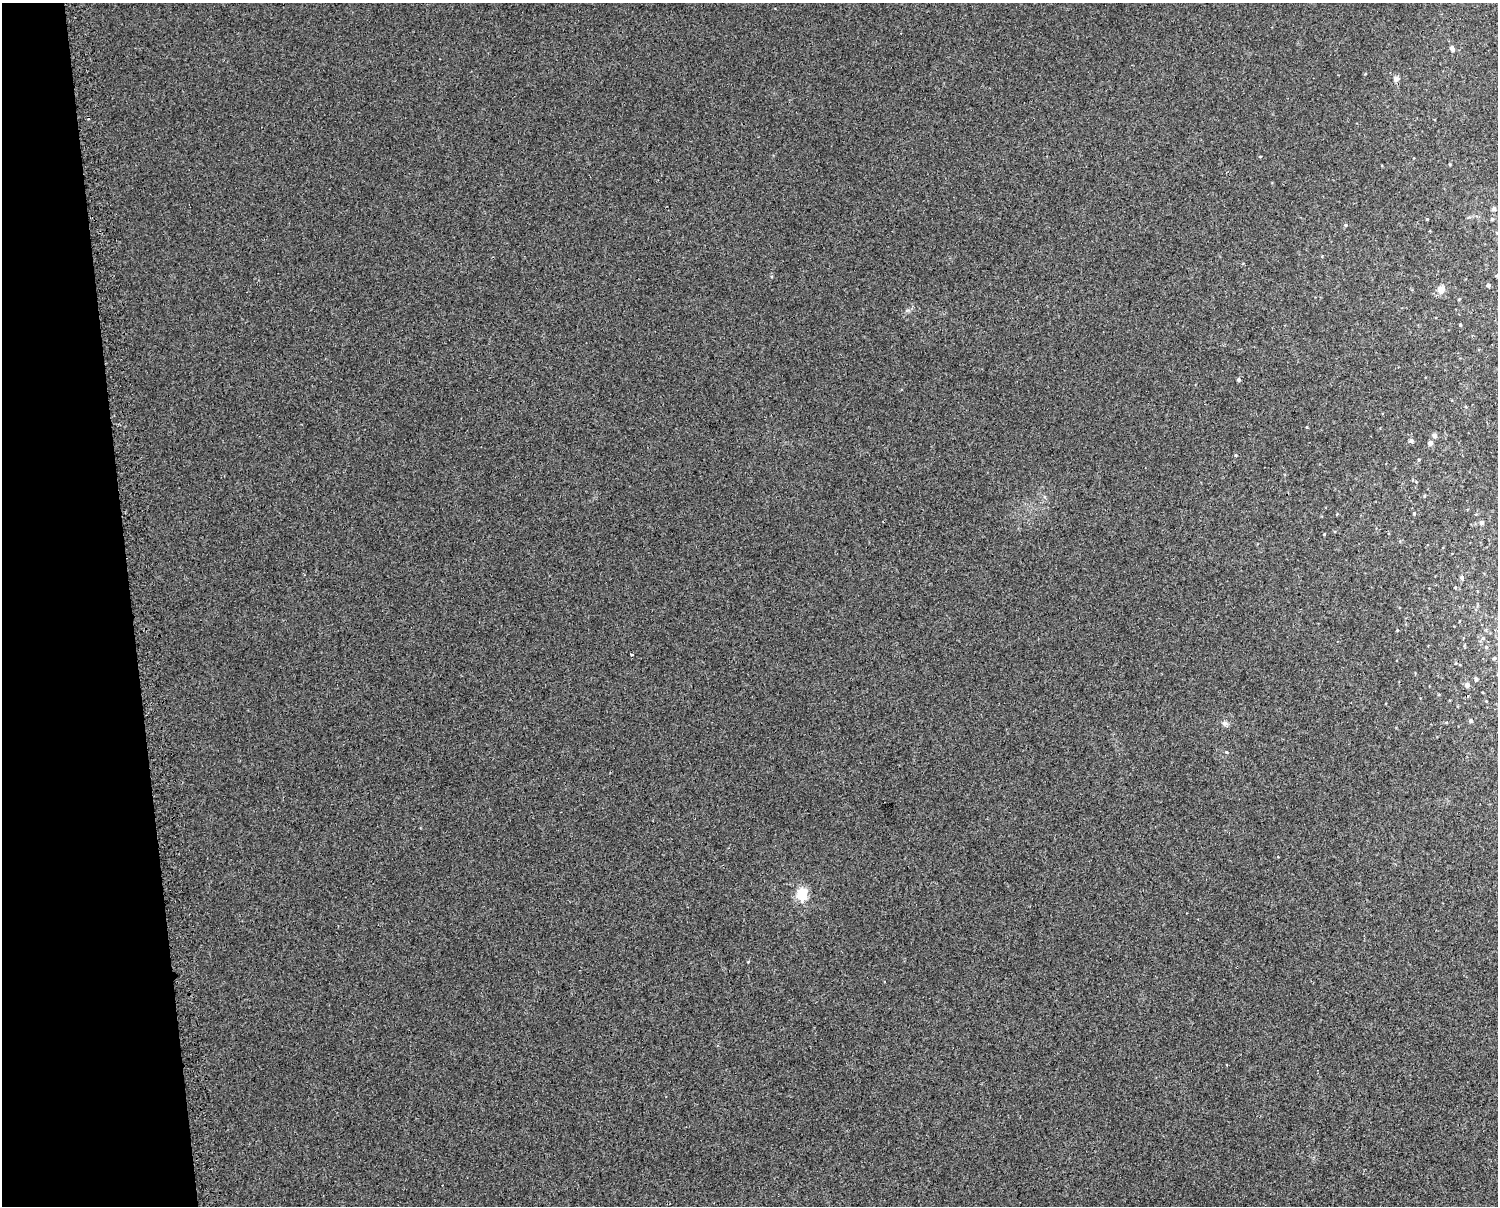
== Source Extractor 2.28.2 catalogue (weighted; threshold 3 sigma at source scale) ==
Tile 4 of 3 x 4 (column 1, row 2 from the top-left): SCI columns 56-1551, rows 2445-3648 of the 4643 x 4891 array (HDU 1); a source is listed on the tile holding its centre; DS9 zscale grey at full resolution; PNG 1500 x 1208 px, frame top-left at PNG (2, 3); no overlay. Shown black and unused: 9% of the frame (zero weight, under 2 of 3 exposures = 3% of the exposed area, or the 3 px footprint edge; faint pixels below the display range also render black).
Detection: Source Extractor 2.28.2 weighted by HDU 2 'WHT'; one run over the whole footprint, this tile lists its part. Background 0.0013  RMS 0.0053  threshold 0.024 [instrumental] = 3 sigma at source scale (4.5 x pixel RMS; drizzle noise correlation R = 1.50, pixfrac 1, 0.0396/0.0396 arcsec/px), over >= 5 px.
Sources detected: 33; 1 cosmic-ray / hot-pixel residue — not listed; the other 32 listed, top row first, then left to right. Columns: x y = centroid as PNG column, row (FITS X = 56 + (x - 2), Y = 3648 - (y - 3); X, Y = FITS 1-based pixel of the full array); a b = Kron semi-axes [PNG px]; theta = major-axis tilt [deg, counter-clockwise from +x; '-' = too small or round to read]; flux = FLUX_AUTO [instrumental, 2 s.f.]
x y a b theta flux
1452 48 4 4 - 3
1396 79 8 7 - 1.8
1494 209 5 4 - 1.4
1427 219 4 3 - 0.39
1492 219 4 4 - 0.56
1345 225 5 4 - 0.64
1488 285 4 4 - 1.4
1441 289 10 9 - 3.5
1460 325 3 3 - 0.58
1238 380 4 4 - 1.2
1307 427 4 3 - 0.41
1434 435 5 5 - 2.1
1411 441 5 4 - 1.5
1430 443 5 4 - 2.3
1236 455 4 4 - 0.49
1419 460 4 4 - 0.53
1424 496 4 3 - 0.45
1414 513 4 4 - 0.49
1482 523 4 4 - 1.6
1324 534 3 2 - 0.37
1462 577 5 5 - 1.1
1397 630 3 3 - 0.38
1486 647 5 4 - 0.5
632 655 3 3 - 1.8
1494 658 5 4 - 0.69
1456 663 4 2 - 0.34
1476 679 4 3 - 1.2
1467 685 5 4 - 2.1
1471 721 4 4 - 0.9
1225 723 8 7 - 1.4
1226 752 5 3 - 0.44
802 895 6 5 - 49
Unlisted compact peaks at least as high as the median listed source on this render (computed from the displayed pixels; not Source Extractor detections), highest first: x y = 908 310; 748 962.